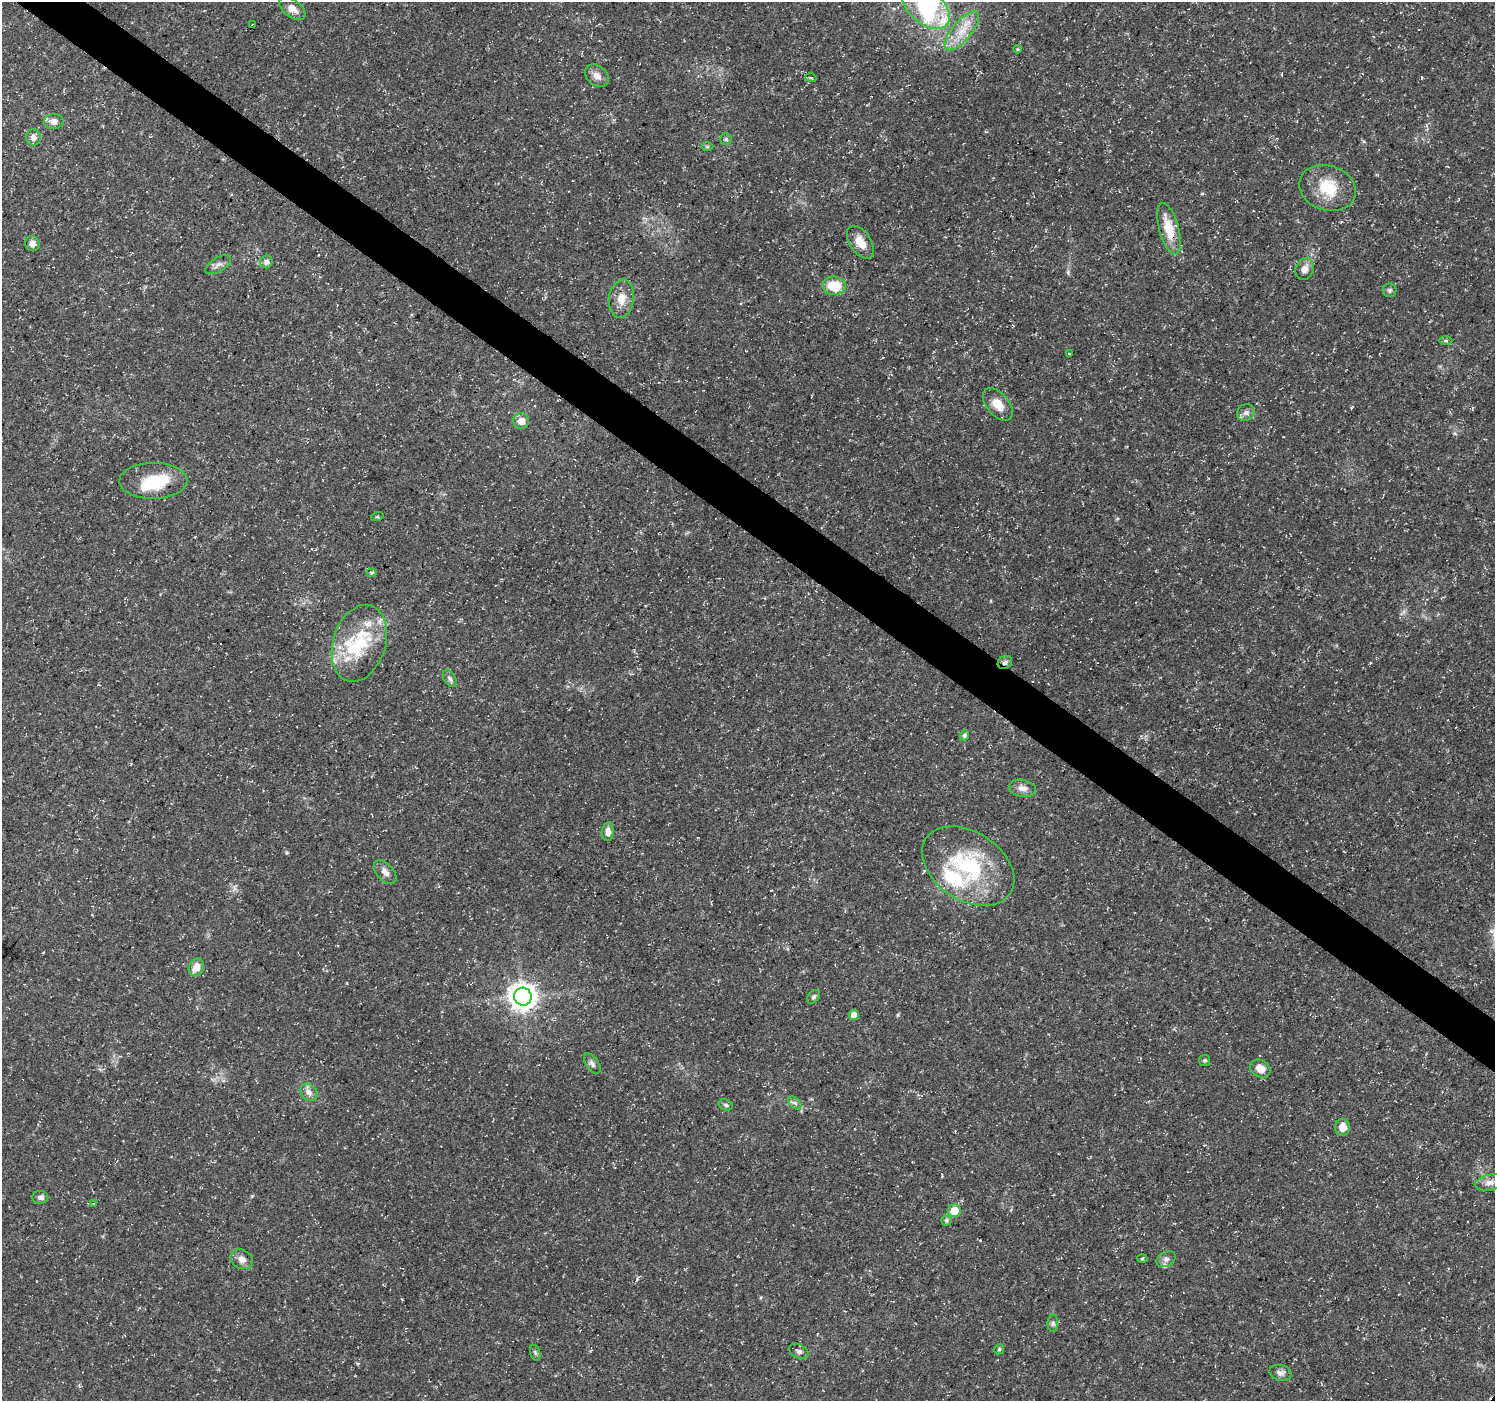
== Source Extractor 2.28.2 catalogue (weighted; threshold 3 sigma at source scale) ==
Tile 11 of 4 x 4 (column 3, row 3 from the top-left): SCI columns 2988-4480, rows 1575-2973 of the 5980 x 6015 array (HDU 1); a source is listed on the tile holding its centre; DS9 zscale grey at full resolution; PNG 1497 x 1403 px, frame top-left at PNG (2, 2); each listed source drawn as its Kron ellipse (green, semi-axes under 4 px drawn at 4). Shown black and unused: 4% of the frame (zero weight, under 3 of 5 exposures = <1% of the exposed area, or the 3 px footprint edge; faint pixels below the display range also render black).
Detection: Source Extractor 2.28.2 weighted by HDU 2 'WHT'; one run over the whole footprint, this tile lists its part. Background 0.0541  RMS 0.0028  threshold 0.0125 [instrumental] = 3 sigma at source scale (4.5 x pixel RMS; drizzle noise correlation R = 1.50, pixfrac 1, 0.0396/0.0396 arcsec/px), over >= 5 px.
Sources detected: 68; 1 inside a brighter object's white glare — neither listed nor drawn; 6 inside a brighter listed object's ellipse — not listed separately; the other 61 listed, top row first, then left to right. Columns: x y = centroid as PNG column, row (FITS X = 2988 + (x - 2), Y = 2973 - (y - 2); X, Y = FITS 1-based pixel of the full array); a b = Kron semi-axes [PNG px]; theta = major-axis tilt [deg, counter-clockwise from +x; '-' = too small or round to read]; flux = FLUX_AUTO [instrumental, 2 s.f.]
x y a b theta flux
926 6 28 17 -41 19
292 9 15 8 -37 2.6
252 24 3 2 - 0.28
962 31 24 9 50 5.4
1017 49 4 4 - 0.32
597 76 13 9 -37 2
811 78 5 3 - 0.3
54 121 10 7 3 2
33 137 8 7 - 1.4
726 139 5 5 - 0.5
707 147 6 4 0 0.35
1328 188 29 22 -19 9.6
1169 229 26 10 -74 6.9
860 242 18 10 -56 3.6
32 244 7 7 - 1.3
266 262 6 6 - 0.89
218 265 14 7 30 1.3
1305 269 11 9 70 2.1
834 286 11 9 -7 7.2
1390 290 7 7 - 0.65
621 299 19 12 83 3.7
1446 341 7 4 0 0.4
1070 353 3 2 - 0.23
998 405 19 11 -51 4.2
1246 413 9 8 - 1.1
521 421 8 7 - 2.9
153 481 34 18 0 13
377 517 6 4 17 0.34
372 573 5 4 - 0.34
359 643 39 26 72 17
1005 662 7 6 - 0.86
450 679 9 5 -55 0.78
964 735 5 4 - 0.7
1022 788 14 8 -10 1.8
608 832 9 6 87 1.7
968 866 50 34 -33 29
385 872 14 8 -47 1.7
196 967 9 7 65 2.7
523 997 9 8 - 320
813 997 8 5 50 0.55
854 1015 5 4 - 2.3
1205 1061 5 5 - 0.44
592 1063 11 6 -56 1
1260 1069 11 8 -30 2.6
309 1092 9 7 -47 1.5
795 1103 8 4 -45 0.73
726 1105 7 5 -18 0.57
1342 1127 8 7 - 2.5
1490 1182 15 7 12 1.7
40 1197 8 6 1 0.99
93 1204 3 2 - 0.23
954 1211 6 6 - 4.7
946 1220 5 5 - 0.6
1142 1258 5 3 - 0.4
242 1259 12 9 -27 1.8
1166 1259 10 7 28 1
1053 1323 8 5 88 0.59
999 1349 5 4 - 0.41
799 1351 10 6 -27 0.94
535 1353 8 5 -71 0.55
1280 1373 11 7 -14 1.3
Overlapping masked pixels (flux is a lower limit): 1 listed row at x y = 1005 662
Isophote crosses this tile's border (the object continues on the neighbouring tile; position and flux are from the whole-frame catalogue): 1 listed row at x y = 926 6